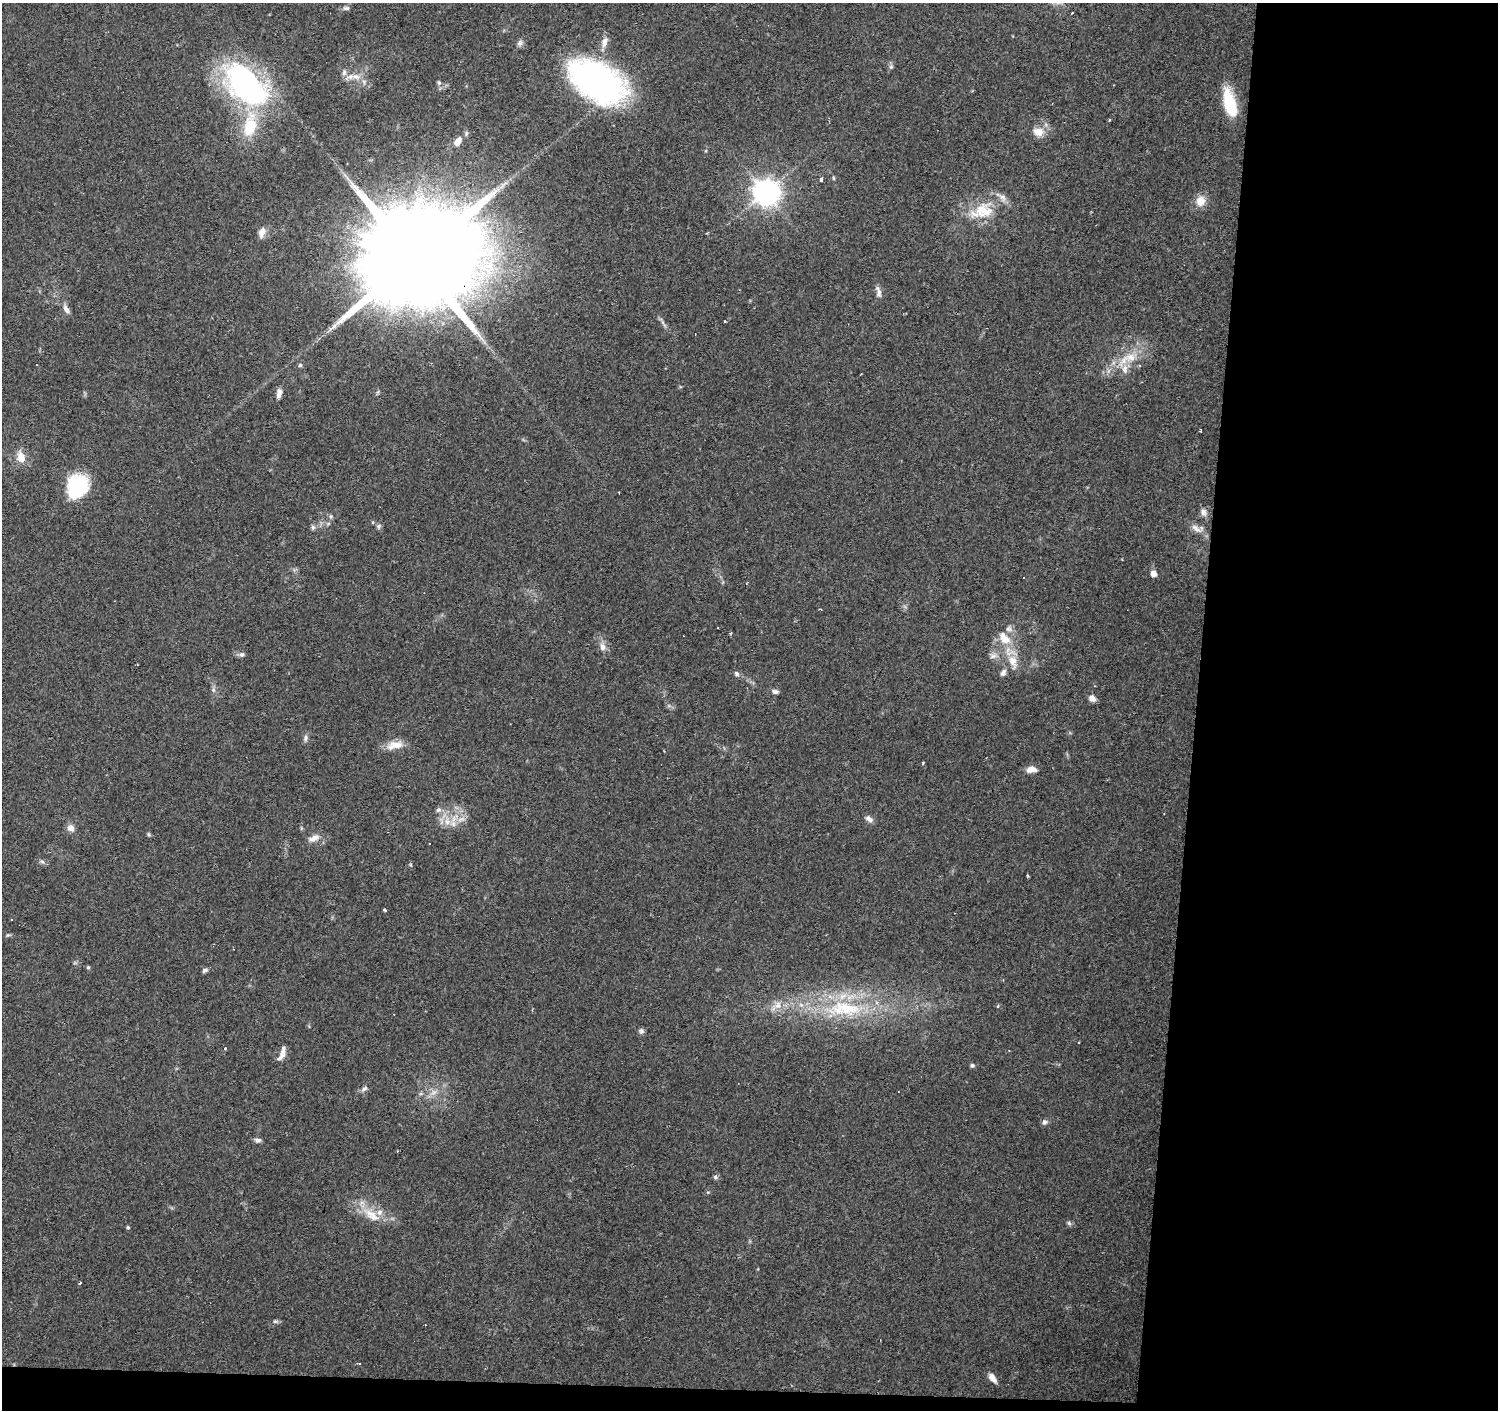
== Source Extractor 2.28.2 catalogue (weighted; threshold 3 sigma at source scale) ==
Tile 9 of 3 x 3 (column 3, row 3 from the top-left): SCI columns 2992-4487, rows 226-1633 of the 4493 x 4730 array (HDU 1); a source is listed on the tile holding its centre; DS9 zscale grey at full resolution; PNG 1500 x 1412 px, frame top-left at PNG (2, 3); no overlay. Shown black and unused: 22% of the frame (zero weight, under 2 of 3 exposures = <1% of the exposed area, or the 3 px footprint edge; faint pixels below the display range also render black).
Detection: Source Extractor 2.28.2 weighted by HDU 2 'WHT'; one run over the whole footprint, this tile lists its part. Background 0.0983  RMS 0.0063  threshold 0.0282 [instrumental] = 3 sigma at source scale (4.5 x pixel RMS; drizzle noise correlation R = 1.50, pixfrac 1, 0.0396/0.0396 arcsec/px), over >= 5 px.
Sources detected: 105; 3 inside a brighter object's white glare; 5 cosmic-ray / hot-pixel residue — not listed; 8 inside a brighter listed object's ellipse — not listed separately; the other 89 listed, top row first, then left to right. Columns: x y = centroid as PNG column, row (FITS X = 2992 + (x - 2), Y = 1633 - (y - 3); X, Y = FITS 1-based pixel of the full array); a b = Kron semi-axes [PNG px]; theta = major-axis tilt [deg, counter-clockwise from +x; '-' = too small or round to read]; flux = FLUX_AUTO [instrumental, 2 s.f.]
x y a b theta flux
346 8 9 5 6 1.8
604 42 16 8 70 4.6
520 43 10 6 75 2
891 67 7 5 69 1.5
350 77 17 7 16 5.3
597 80 57 34 -31 200
364 82 6 6 - 1.7
439 83 7 5 -74 1.5
245 84 60 39 -32 130
1230 103 32 12 -75 26
1109 120 5 3 - 0.51
1038 132 12 9 -12 7.8
458 142 12 8 59 5.7
833 178 6 4 -88 0.77
821 179 3 3 - 11
766 192 8 8 - 710
1200 201 13 12 - 7.2
983 211 27 23 59 22
262 233 12 7 69 4.8
415 257 39 27 80 23000
878 292 17 6 -80 3.2
66 309 14 6 -58 3.4
725 321 3 2 - 0.6
662 322 7 4 -70 1.4
1131 357 19 14 21 13
37 365 3 2 - 0.64
300 365 5 5 - 1
861 374 2 2 - 0.36
279 393 12 6 76 3.5
1201 431 3 2 - 0.88
21 457 13 9 -72 7.9
77 486 24 21 67 43
1204 512 11 8 -57 3
331 516 6 5 - 1.1
379 526 8 6 67 1.4
313 527 8 6 78 1.5
1196 529 17 8 -35 5
1154 574 6 5 - 4.6
731 633 4 4 - 0.72
1004 639 20 12 -51 13
603 647 10 8 -76 3.9
242 655 8 6 6 2.1
993 655 12 8 -1 3.6
1013 661 21 11 -74 11
1003 673 10 7 57 2.4
736 674 8 6 -49 1.7
213 690 6 6 - 1.5
775 691 9 6 -11 2
1092 698 8 7 - 3.3
305 738 10 6 78 1.9
395 745 22 10 14 8.4
923 763 4 2 - 1.2
1031 770 12 7 8 5
438 810 8 7 - 2
461 819 15 8 19 5.7
869 819 11 6 -30 2.8
447 821 13 10 -85 7.2
70 828 9 7 -50 3.9
149 834 6 4 -68 0.92
314 838 17 8 22 4.7
42 862 7 5 -29 1.4
411 865 5 3 - 0.69
1028 876 4 3 - 0.65
385 910 4 3 - 4.1
8 935 5 5 - 0.93
88 967 5 4 - 0.81
205 970 7 5 20 1.6
778 1005 13 11 35 6.6
998 1006 5 3 - 0.56
844 1009 65 23 -1 69
641 1031 7 6 - 1.6
225 1048 3 3 - 1.3
1009 1050 3 2 - 0.48
282 1055 15 7 55 4.2
972 1065 5 5 - 1.3
364 1089 10 6 39 2
434 1092 10 6 49 3.5
1044 1122 8 7 - 2
258 1140 8 6 -2 2
397 1151 2 2 - 0.6
715 1177 7 5 -15 1.3
708 1192 5 3 - 0.67
370 1214 25 11 -27 13
1069 1223 7 5 -47 1.3
128 1227 4 4 - 0.95
80 1283 3 2 - 0.93
275 1321 9 4 0 1.3
359 1363 3 3 - 1.2
992 1378 12 6 -53 5.1
Overlapping masked pixels (flux is a lower limit): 1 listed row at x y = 415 257
Isophote crosses this tile's border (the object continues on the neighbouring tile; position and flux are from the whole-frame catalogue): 1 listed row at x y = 597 80